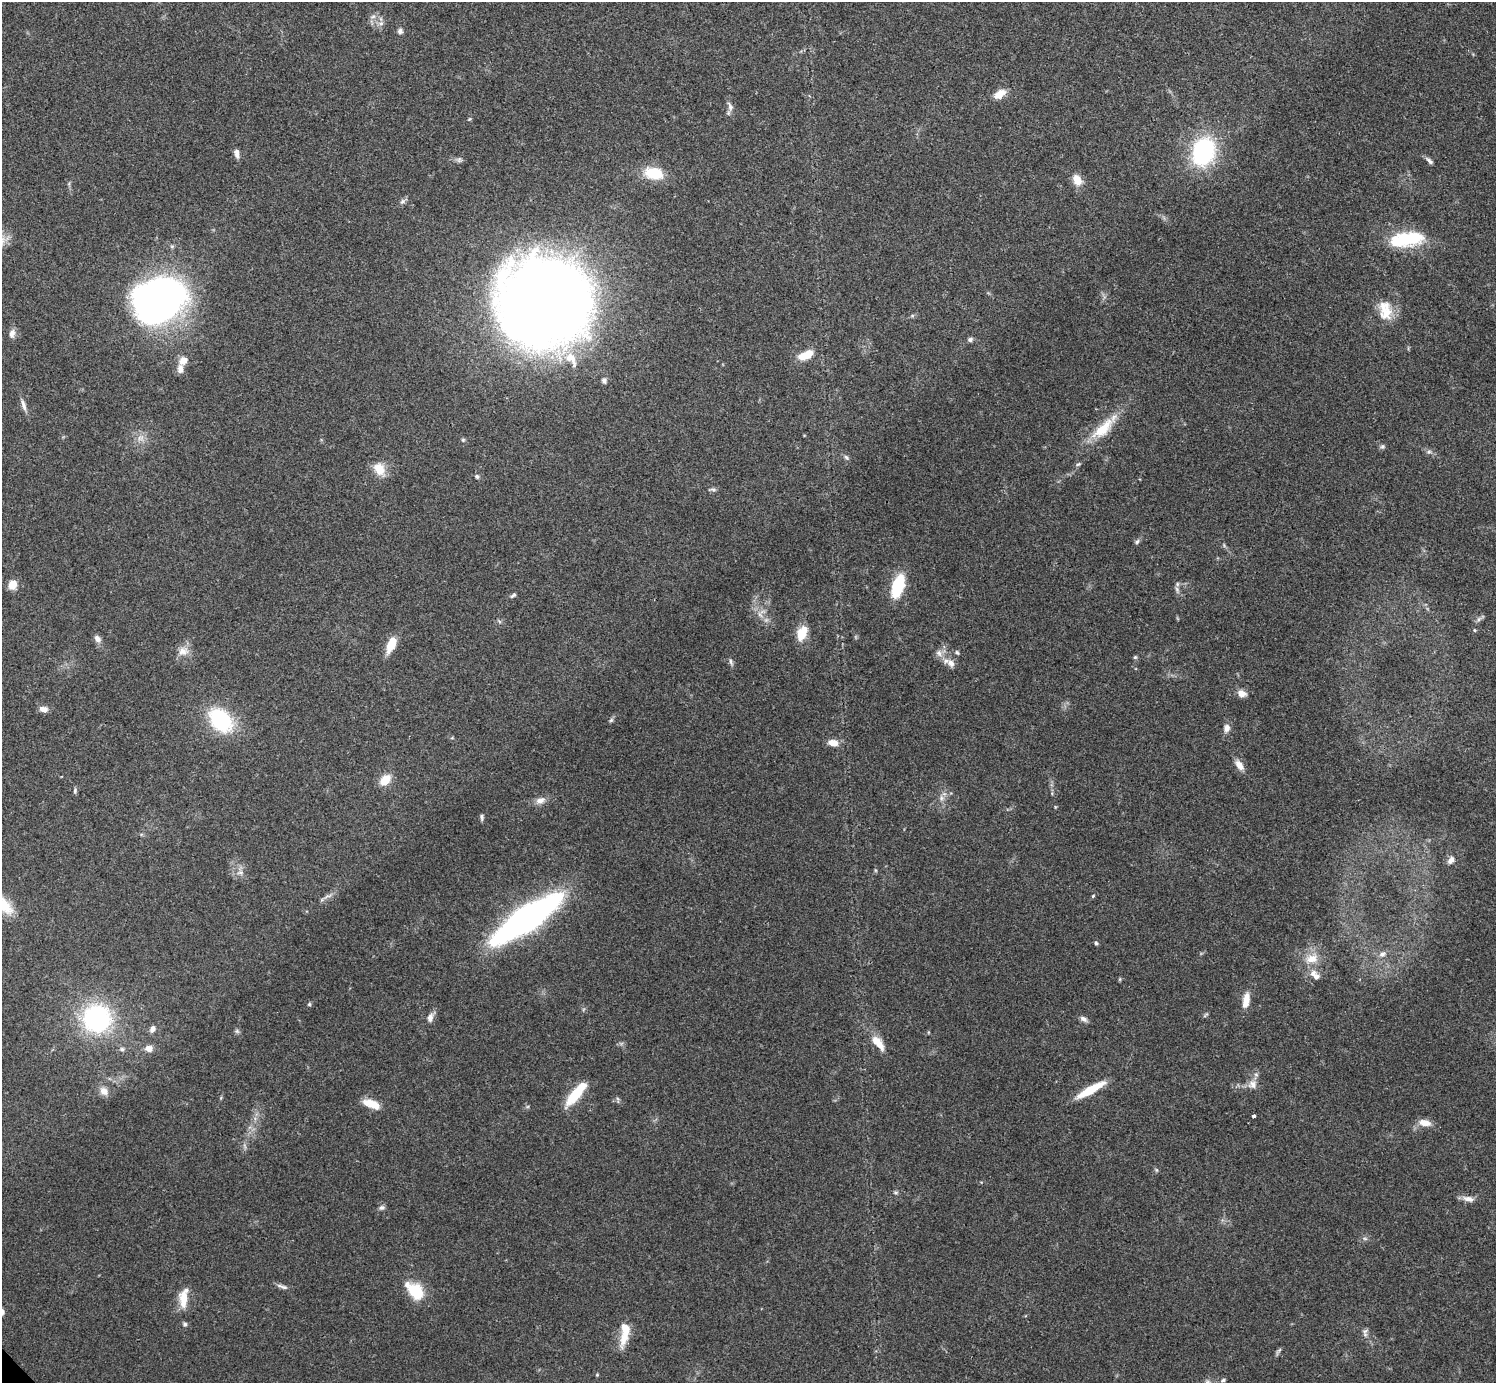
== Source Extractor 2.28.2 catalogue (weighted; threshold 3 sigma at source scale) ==
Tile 10 of 4 x 4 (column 2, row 3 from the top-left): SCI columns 1497-2990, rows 1538-2918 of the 5980 x 5979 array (HDU 1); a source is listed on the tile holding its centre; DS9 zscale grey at full resolution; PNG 1498 x 1385 px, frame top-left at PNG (2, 2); no overlay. Shown black and unused: <1% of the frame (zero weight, under 3 of 4 exposures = <1% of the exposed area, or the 3 px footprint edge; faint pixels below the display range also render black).
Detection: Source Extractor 2.28.2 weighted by HDU 2 'WHT'; one run over the whole footprint, this tile lists its part. Background 0.0612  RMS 0.0056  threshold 0.0251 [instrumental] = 3 sigma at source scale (4.5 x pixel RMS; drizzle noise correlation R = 1.50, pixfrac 1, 0.05/0.05 arcsec/px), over >= 5 px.
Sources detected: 111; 3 inside a brighter listed object's ellipse — not listed separately; the other 108 listed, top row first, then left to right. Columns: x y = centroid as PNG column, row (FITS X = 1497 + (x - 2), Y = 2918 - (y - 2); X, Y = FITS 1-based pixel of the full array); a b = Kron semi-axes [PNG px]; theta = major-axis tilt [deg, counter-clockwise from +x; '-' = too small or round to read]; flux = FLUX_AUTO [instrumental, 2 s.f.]
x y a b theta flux
373 16 8 5 16 1.8
381 23 7 6 - 1.9
400 31 7 7 - 1.6
1000 94 16 10 37 5.8
730 106 15 6 -74 2.7
469 119 5 4 - 0.65
1204 152 21 16 72 83
237 153 12 5 -77 2.8
459 159 8 5 64 1.4
1429 160 13 5 -44 1.8
653 173 22 14 -12 18
1077 180 13 9 -62 6.8
402 201 9 6 39 1.6
1407 239 39 16 7 33
159 299 51 41 24 230
545 300 73 70 0 1000
1385 310 27 16 -81 13
912 316 6 4 19 0.84
12 334 13 8 78 2.8
970 339 7 6 - 1.4
806 355 17 8 23 10
183 360 11 9 49 4.3
604 380 7 6 - 1.7
23 405 17 5 -75 2.9
1103 429 39 15 44 18
140 438 10 7 0 3.4
463 440 5 5 - 0.8
1382 446 6 6 - 1.2
1429 452 8 5 19 1.2
846 457 8 6 -55 1.3
1078 464 7 5 21 0.99
379 469 18 12 -60 9
477 476 5 5 - 1.3
712 489 10 5 6 1.3
1137 542 8 5 62 1.3
12 585 10 9 - 5.8
898 586 20 10 72 30
1177 589 9 6 -64 1.8
513 595 9 4 39 1.1
760 615 10 5 -63 2.7
1475 630 4 4 - 0.6
802 633 15 9 67 11
97 639 11 8 -54 2.6
391 645 17 8 66 11
183 651 15 11 12 5.3
957 652 7 4 -49 0.97
939 653 10 7 -72 2.9
1135 657 5 5 - 0.77
731 662 11 4 -72 1.4
951 663 12 8 -49 4.2
1242 693 11 8 -20 4
43 709 9 6 -5 3.6
221 720 25 17 -47 48
611 720 7 5 45 1
1226 728 11 8 78 3.1
833 743 12 7 -8 5.3
1239 765 15 8 -54 4.6
385 780 12 9 43 9.1
75 791 7 5 73 0.97
941 798 7 6 - 2
540 800 15 8 17 3.8
482 817 8 5 87 1.2
1451 860 10 7 54 2.8
875 870 6 3 -71 0.64
240 872 10 6 9 2.4
327 896 15 5 25 2.2
1093 896 4 4 - 0.68
3 905 28 13 -41 15
526 919 46 13 34 340
1096 943 5 4 - 0.97
1382 954 11 8 36 3
1312 958 20 13 15 9.2
1313 973 9 8 - 3.2
1120 979 6 4 72 0.6
1246 1000 20 8 81 6.5
309 1004 5 4 - 0.8
1205 1015 9 3 34 0.82
430 1018 12 7 78 3
97 1019 22 22 - 92
1084 1019 10 6 -29 2.2
152 1029 8 6 67 2.5
237 1031 7 5 -45 1.1
878 1043 21 9 -50 9.1
149 1048 9 8 - 3.6
122 1049 6 6 - 1.5
1252 1084 14 12 65 4.8
1090 1090 35 7 29 16
104 1091 13 10 -39 4.2
576 1094 31 9 50 19
618 1100 10 3 -80 0.89
371 1104 20 9 -20 9.2
1254 1116 3 3 - 4
1424 1123 15 8 -9 5.6
1156 1170 6 4 -89 0.76
896 1193 8 4 0 0.95
1468 1199 17 7 -11 3.7
381 1208 8 6 22 1.5
1365 1238 6 4 -2 1
284 1287 11 5 -10 1.9
415 1291 21 13 -44 21
183 1299 25 11 -88 9.4
2 1312 8 6 70 1.8
185 1324 6 6 - 1.2
1365 1332 12 6 -86 2.1
625 1333 31 9 81 12
1278 1351 13 4 56 1.2
597 1375 4 4 - 0.57
1223 1380 7 4 22 1
Isophote crosses this tile's border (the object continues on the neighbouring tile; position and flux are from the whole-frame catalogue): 2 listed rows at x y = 3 905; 2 1312